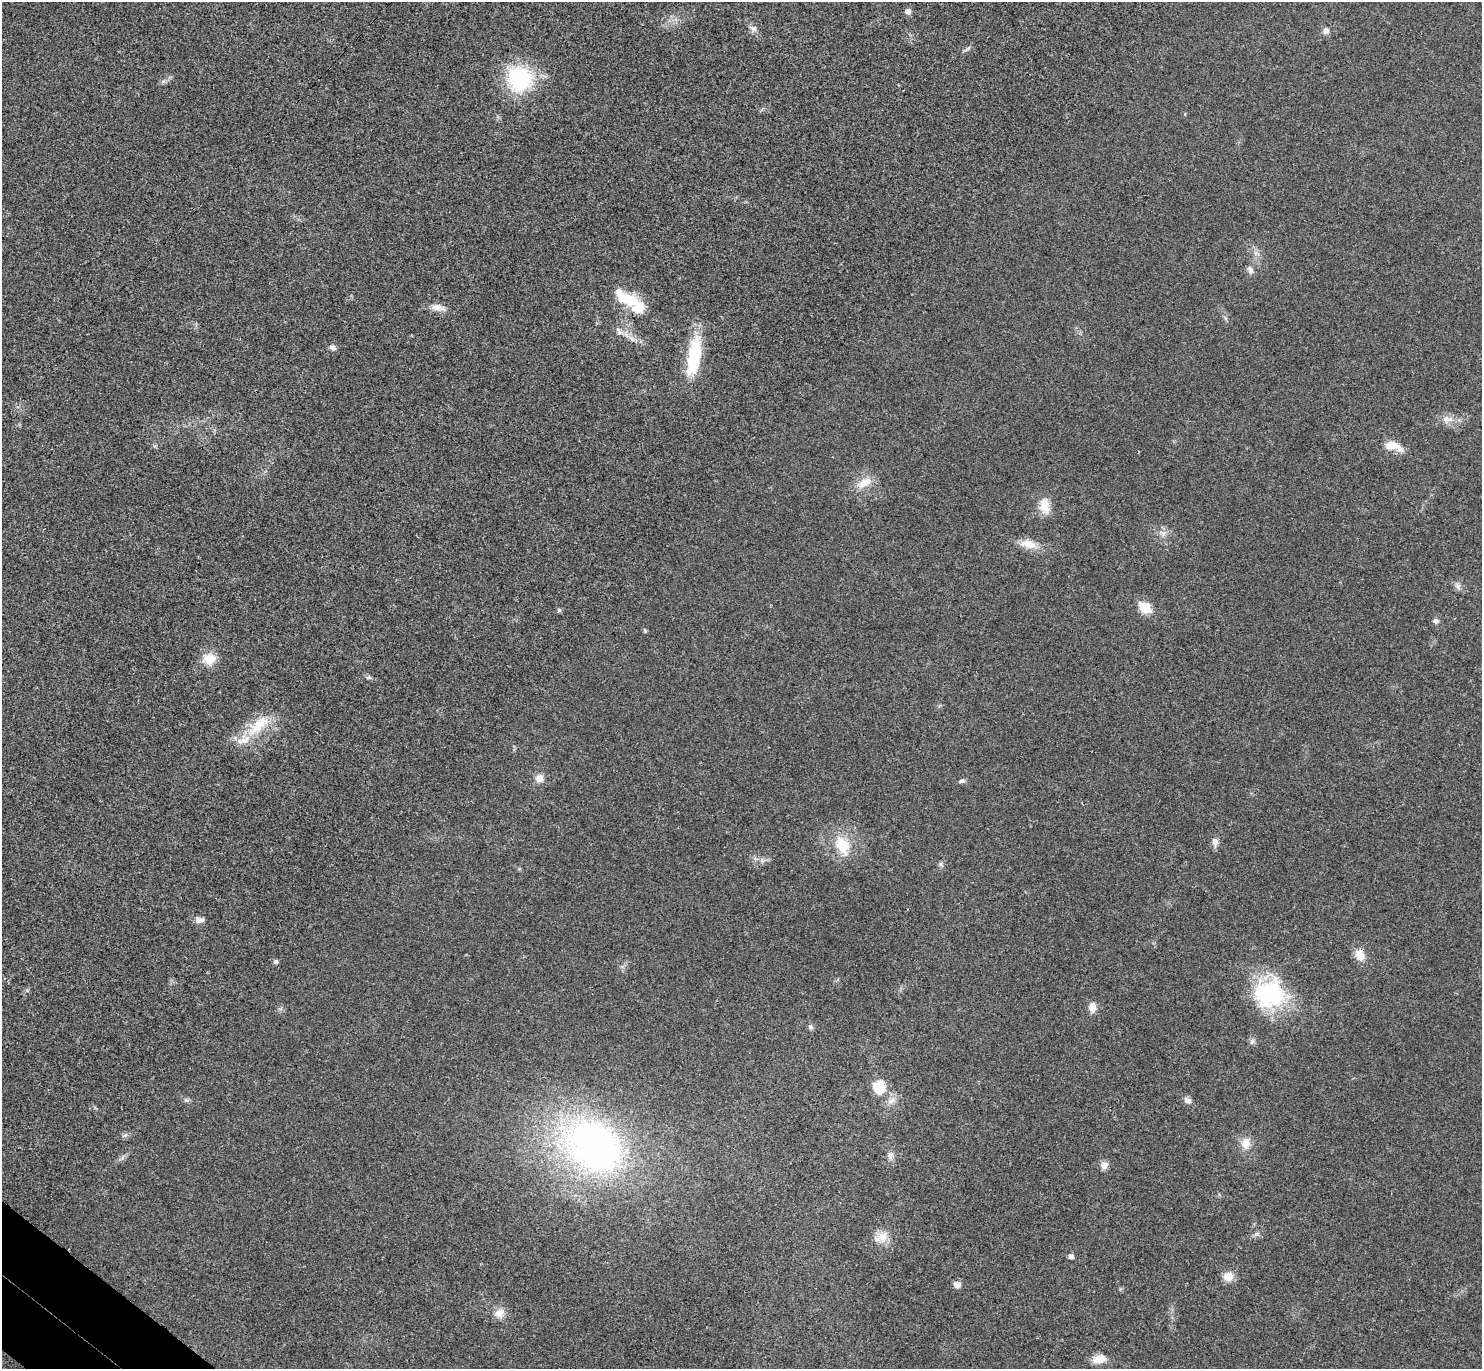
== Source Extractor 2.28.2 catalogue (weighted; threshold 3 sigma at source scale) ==
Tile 7 of 4 x 4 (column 3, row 2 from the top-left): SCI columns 3000-4479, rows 2936-4302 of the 6002 x 6011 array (HDU 1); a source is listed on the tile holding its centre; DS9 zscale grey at full resolution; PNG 1484 x 1371 px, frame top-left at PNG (2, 2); no overlay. Shown black and unused: <1% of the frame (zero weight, under 3 of 4 exposures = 6% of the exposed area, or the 3 px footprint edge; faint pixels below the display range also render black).
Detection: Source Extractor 2.28.2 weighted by HDU 2 'WHT'; one run over the whole footprint, this tile lists its part. Background 0.0203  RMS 0.0058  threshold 0.026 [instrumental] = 3 sigma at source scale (4.5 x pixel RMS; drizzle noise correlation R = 1.50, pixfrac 1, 0.05/0.05 arcsec/px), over >= 5 px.
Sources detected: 55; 3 inside a brighter listed object's ellipse — not listed separately; the other 52 listed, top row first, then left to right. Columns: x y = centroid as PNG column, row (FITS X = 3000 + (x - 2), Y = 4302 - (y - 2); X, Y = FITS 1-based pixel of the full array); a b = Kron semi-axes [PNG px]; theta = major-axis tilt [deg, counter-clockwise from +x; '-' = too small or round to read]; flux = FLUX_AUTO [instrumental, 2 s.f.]
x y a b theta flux
908 11 7 6 - 2.4
753 28 10 8 -24 2.5
1326 31 9 7 56 2.4
968 48 8 4 37 1.2
519 79 23 21 -42 56
1250 270 11 7 -68 2.3
627 299 29 14 -14 17
438 307 20 8 -9 5
619 331 12 6 -52 2.7
631 338 12 5 -45 2.7
333 348 9 7 -24 2
694 356 49 15 81 31
1447 419 17 9 -10 5.3
1393 446 23 10 -17 8.4
864 483 23 11 31 8.1
1045 506 22 13 -82 8.5
1163 533 9 6 -30 2.4
1028 544 22 11 -12 8.4
1458 586 12 6 -54 2.1
1145 608 7 6 - 25
559 610 6 5 - 0.98
1436 621 7 7 - 1.6
645 631 7 4 -59 0.73
209 659 18 15 14 8.7
369 678 8 4 8 0.91
259 725 42 16 42 20
539 778 10 10 - 4.4
962 781 9 5 7 1.3
1215 842 11 7 88 3
842 845 23 14 -66 17
762 860 7 5 -57 1.4
941 864 7 4 -89 1.1
200 920 11 7 9 2.8
1360 955 14 11 -57 6.4
276 962 6 5 - 1.1
1270 994 38 34 2 56
1092 1007 11 8 88 4.9
810 1027 7 6 - 1.3
1252 1041 9 5 63 1.6
879 1087 13 12 - 15
1188 1100 11 8 -32 2.5
125 1135 7 6 - 1.4
1246 1144 13 11 81 6.5
596 1148 42 34 -38 270
890 1155 11 7 73 2.6
1104 1165 10 9 - 2.8
882 1237 19 14 36 8.2
1071 1256 5 5 - 2.5
1228 1276 11 10 - 6.7
957 1284 6 5 - 5.4
499 1313 15 11 30 5.1
1099 1359 13 9 9 8.3